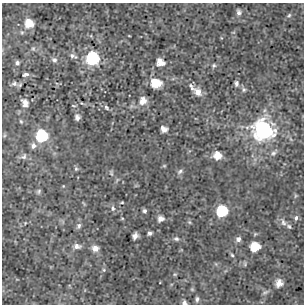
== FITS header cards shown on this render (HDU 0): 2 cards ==
NAXIS1  =                  302 / NUMBER OF ELEMENTS ALONG THIS AXIS
NAXIS2  =                  302 / NUMBER OF ELEMENTS ALONG THIS AXIS

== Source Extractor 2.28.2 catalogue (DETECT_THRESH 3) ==
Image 302 x 302 px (HDU 0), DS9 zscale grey, 1 PNG px = 1 image px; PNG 306 x 306 px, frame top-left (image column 1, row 302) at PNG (2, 3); no overlay
Background 3.02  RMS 0.84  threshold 2.51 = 3 sigma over >= 5 px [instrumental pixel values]
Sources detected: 63; all 63 listed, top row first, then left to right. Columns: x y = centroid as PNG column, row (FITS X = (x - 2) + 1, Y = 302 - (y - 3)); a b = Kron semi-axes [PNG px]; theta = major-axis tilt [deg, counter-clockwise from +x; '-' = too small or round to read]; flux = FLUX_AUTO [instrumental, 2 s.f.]
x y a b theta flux
239 12 8 6 -78 190
289 15 7 4 31 97
29 23 8 8 - 770
22 32 6 4 18 78
129 36 3 2 - 31
33 48 6 5 - 98
73 56 12 6 -22 230
92 58 8 8 - 6400
54 60 8 6 -15 160
160 62 7 6 - 580
17 63 5 5 - 120
214 65 5 5 - 93
26 74 6 3 15 110
156 83 10 8 -4 1100
236 83 6 4 -85 160
14 84 8 7 - 180
191 87 13 6 -60 210
244 90 7 5 90 110
198 92 10 8 -49 430
143 101 9 8 - 490
25 103 8 5 -60 290
73 106 5 2 - 46
106 107 8 5 -51 120
77 117 6 5 - 180
21 121 5 4 - 63
164 129 7 5 -26 270
263 130 10 10 - 19000
41 136 8 8 - 3800
33 146 8 7 - 200
273 153 8 6 32 160
24 156 10 7 50 180
217 156 8 8 - 630
164 166 6 4 0 53
76 169 7 5 69 87
180 171 9 5 39 140
111 173 8 4 -66 97
39 191 7 5 55 98
295 196 6 4 71 69
122 202 3 3 - 51
113 208 8 6 -87 150
144 211 4 4 - 120
222 211 8 7 - 2700
296 218 7 5 79 140
160 219 6 5 - 300
189 222 5 4 - 70
283 222 11 7 -65 250
79 226 8 6 73 160
289 226 8 6 -45 110
150 233 4 4 - 130
135 236 6 4 66 290
176 239 7 5 -6 120
238 239 6 6 - 200
77 246 10 7 -2 250
255 247 7 7 - 1200
95 248 7 7 - 370
232 255 5 4 - 78
104 270 5 5 - 76
175 274 6 3 17 64
279 283 7 6 - 470
192 289 5 5 - 70
265 292 9 4 24 120
197 299 7 5 89 130
184 303 5 4 - 170
At the frame edge (FLAGS 8, measured only in part): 1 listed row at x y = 184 303